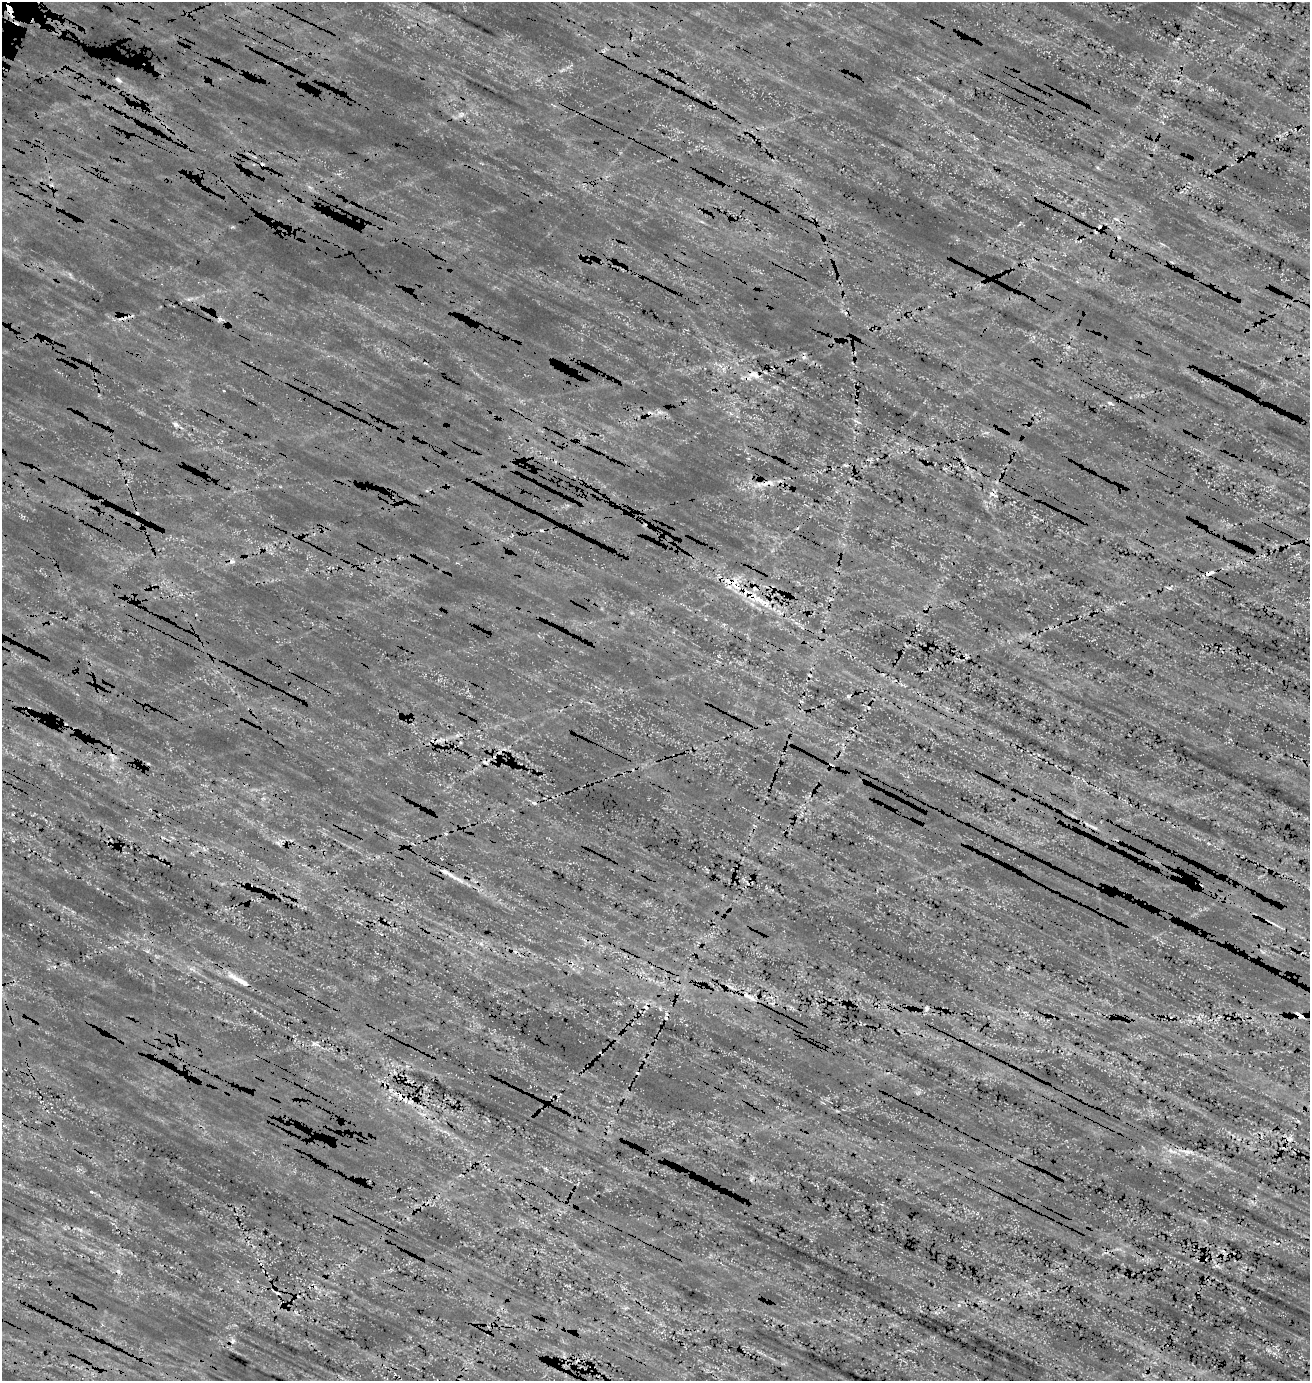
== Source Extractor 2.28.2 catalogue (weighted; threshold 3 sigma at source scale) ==
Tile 11 of 4 x 4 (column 3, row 3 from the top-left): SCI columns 3113-4420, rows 1624-3002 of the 5976 x 5957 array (HDU 1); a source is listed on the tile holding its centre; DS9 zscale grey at full resolution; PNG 1312 x 1383 px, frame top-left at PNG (2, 2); no overlay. Shown black and unused: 3% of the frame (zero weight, under 3 of 5 exposures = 18% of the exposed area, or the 3 px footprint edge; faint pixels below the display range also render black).
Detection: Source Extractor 2.28.2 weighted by HDU 2 'WHT'; one run over the whole footprint, this tile lists its part. Background 0.104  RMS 0.082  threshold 0.37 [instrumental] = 3 sigma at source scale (4.5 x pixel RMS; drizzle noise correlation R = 1.50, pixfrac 1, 0.05/0.05 arcsec/px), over >= 5 px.
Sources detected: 20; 6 cosmic-ray / hot-pixel residue — not listed; the other 14 listed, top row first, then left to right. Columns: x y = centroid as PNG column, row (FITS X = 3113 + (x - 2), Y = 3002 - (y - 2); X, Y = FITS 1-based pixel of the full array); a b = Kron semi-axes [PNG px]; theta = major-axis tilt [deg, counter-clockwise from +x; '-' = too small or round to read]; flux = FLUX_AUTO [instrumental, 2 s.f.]
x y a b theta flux
118 79 8 5 -46 19
756 376 7 4 -17 23
1110 403 7 4 -43 13
176 424 8 5 -20 18
996 496 5 3 - 7.2
232 562 7 4 8 17
1209 573 13 4 11 29
758 599 15 5 -6 60
848 696 5 3 - 9.7
534 803 5 4 - 14
444 871 7 4 -44 20
239 980 37 5 -29 84
750 997 14 5 -31 41
1299 1015 11 4 -22 67
Overlapping masked pixels (flux is a lower limit): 3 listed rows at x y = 1209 573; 444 871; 1299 1015